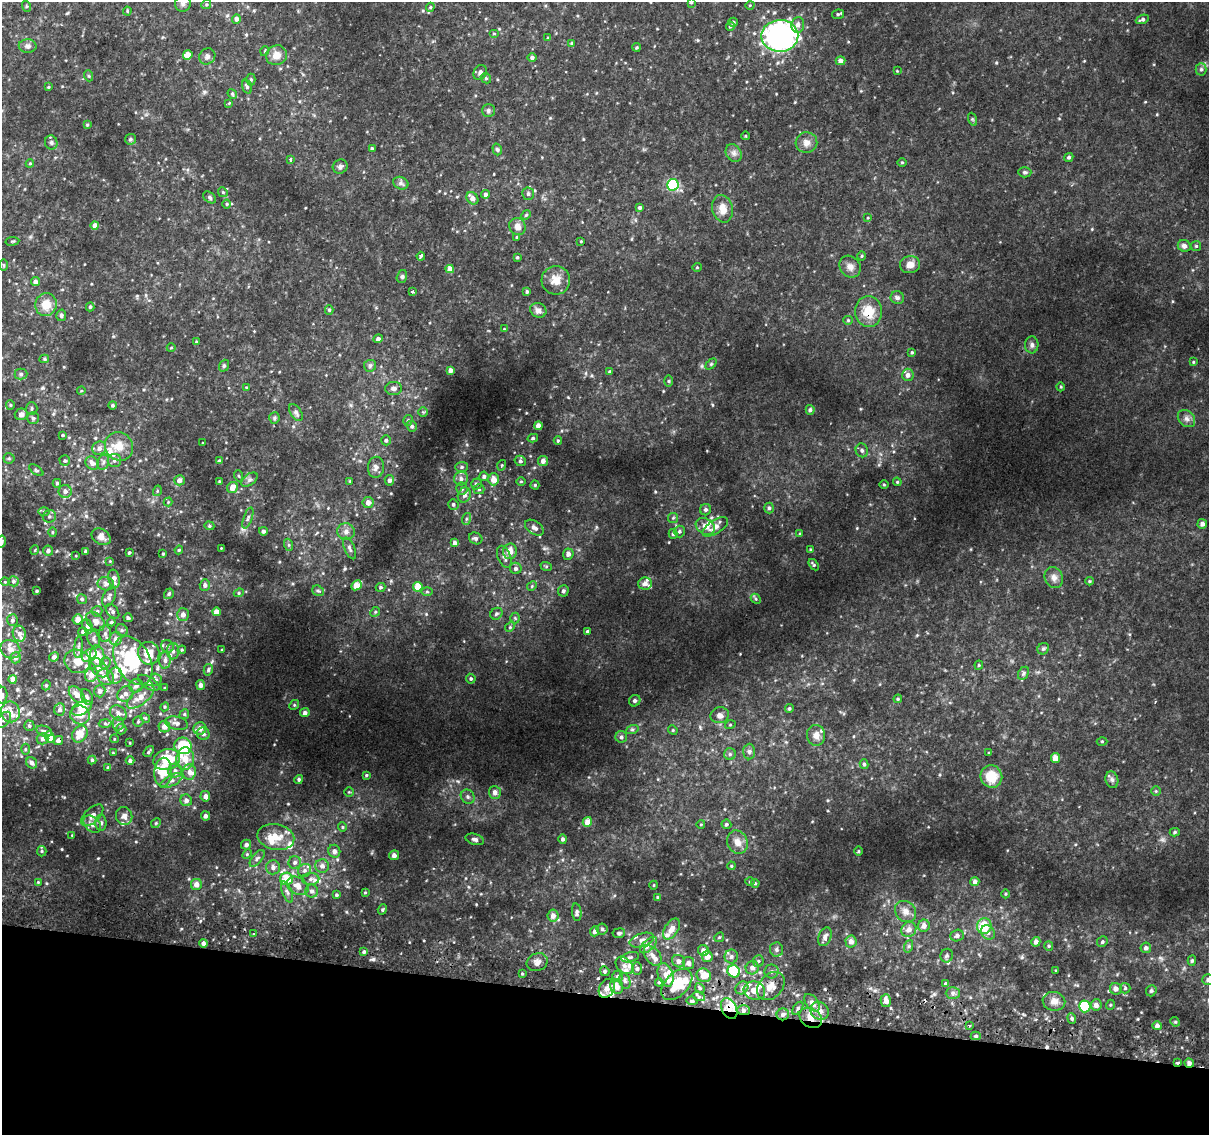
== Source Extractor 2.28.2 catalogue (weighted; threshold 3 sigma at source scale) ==
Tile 15 of 4 x 4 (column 3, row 4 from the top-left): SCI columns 2417-3623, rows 263-1395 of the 4843 x 5116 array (HDU 1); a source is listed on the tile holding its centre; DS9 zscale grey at full resolution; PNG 1211 x 1137 px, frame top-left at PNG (2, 2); each listed source drawn as its Kron ellipse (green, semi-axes under 4 px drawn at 4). Shown black and unused: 12% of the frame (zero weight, under 2 of 3 exposures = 2% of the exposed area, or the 3 px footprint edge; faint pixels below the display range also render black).
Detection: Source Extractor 2.28.2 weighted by HDU 2 'WHT'; one run over the whole footprint, this tile lists its part. Background 0.0382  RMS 0.0061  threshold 0.0272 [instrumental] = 3 sigma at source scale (4.5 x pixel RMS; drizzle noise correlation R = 1.50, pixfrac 1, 0.0396/0.0396 arcsec/px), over >= 5 px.
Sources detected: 526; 6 cosmic-ray / hot-pixel residue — neither listed nor drawn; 39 inside a brighter listed object's ellipse — not listed separately; the other 481 listed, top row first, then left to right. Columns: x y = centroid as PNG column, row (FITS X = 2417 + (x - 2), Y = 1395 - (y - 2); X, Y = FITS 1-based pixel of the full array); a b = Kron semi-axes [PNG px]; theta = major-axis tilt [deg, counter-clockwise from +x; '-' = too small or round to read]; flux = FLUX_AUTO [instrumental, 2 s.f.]
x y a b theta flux
691 2 4 3 - 0.99
183 3 8 8 - 1.9
206 4 5 4 - 0.86
750 5 4 3 - 0.47
26 6 6 3 -72 0.62
430 7 4 4 - 0.67
127 11 4 4 - 0.61
838 14 6 5 - 0.93
236 19 5 4 - 2.3
1142 19 7 4 21 1.4
733 22 4 4 - 1.3
798 25 8 6 84 2.5
730 26 5 4 - 0.91
494 34 5 3 - 0.61
780 36 18 16 2 170
548 38 3 3 - 0.75
572 43 4 3 - 0.56
28 46 9 7 -1 1.9
636 47 4 4 - 0.76
265 51 5 3 - 0.51
188 55 5 4 - 7.2
276 55 10 9 - 4.9
207 56 8 7 - 2
532 58 4 4 - 1.4
841 61 5 4 - 2.4
1201 69 6 5 - 1.2
897 71 3 3 - 0.41
480 72 8 6 62 2.1
89 76 5 3 - 0.61
486 78 5 4 - 0.92
251 80 6 4 89 0.89
48 87 3 3 - 0.47
247 87 7 4 -72 1.3
232 94 5 4 - 0.71
229 103 3 3 - 0.83
488 110 6 6 - 1.3
972 119 7 4 -71 0.86
87 125 4 3 - 0.65
746 136 4 3 - 0.44
130 139 6 5 - 1.1
51 143 7 6 - 1.5
806 143 11 10 - 3.5
372 149 4 4 - 1.1
497 149 6 4 -73 0.96
734 153 9 7 -58 2.3
1069 157 5 4 - 1.1
291 160 3 3 - 2
902 162 5 3 - 0.62
30 163 4 4 - 0.62
340 167 7 7 - 1.7
1025 172 7 5 -2 0.98
401 183 8 6 -22 1.7
673 185 6 5 - 67
223 192 5 4 - 0.72
485 194 4 4 - 1.8
528 194 6 6 - 1.4
210 197 7 5 -41 1.2
472 198 7 5 -49 3.6
227 204 4 4 - 0.68
640 207 4 4 - 1.2
723 209 14 10 -76 6
526 215 5 4 - 0.72
868 218 4 3 - 0.46
95 225 4 4 - 4.3
517 227 9 8 - 3.7
517 237 4 3 - 0.77
12 241 7 3 8 0.72
581 241 3 3 - 0.49
1184 246 6 5 - 2.4
1196 246 5 5 - 0.8
421 256 4 3 - 1.8
862 256 5 3 - 0.55
517 257 4 3 - 0.75
4 265 5 3 - 0.56
910 265 10 8 8 3.5
697 267 4 4 - 0.6
850 267 11 10 - 3.4
450 269 4 4 - 5.3
402 276 6 5 - 1.1
556 280 14 14 - 7.2
35 282 4 4 - 2.3
413 291 3 3 - 1.9
527 291 4 3 - 0.97
897 298 7 6 - 1.4
46 305 11 10 - 9
90 307 4 4 - 0.91
329 310 5 4 - 0.9
538 310 8 7 - 2.6
869 312 16 13 -85 12
61 315 6 5 - 1.5
848 320 5 4 - 0.66
504 329 3 3 - 0.5
378 339 4 4 - 1.9
197 342 4 3 - 1
1032 345 8 6 86 1.8
171 348 4 3 - 0.48
912 352 4 3 - 0.73
44 359 5 4 - 0.86
1193 362 4 4 - 0.56
711 364 6 4 46 0.81
224 366 6 4 69 0.91
370 366 6 6 - 1.2
450 370 4 4 - 2.1
610 372 4 4 - 0.87
21 374 6 5 - 1.4
908 375 6 6 - 2.6
669 381 5 3 - 0.68
246 387 4 2 - 0.37
1061 387 4 3 - 0.53
394 388 8 6 1 1.8
81 391 4 3 - 0.45
10 405 5 4 - 0.69
112 405 4 4 - 0.85
32 409 6 6 - 1.2
810 410 5 4 - 1.3
423 412 4 4 - 0.63
296 413 9 5 -58 1.5
21 414 6 5 - 3.1
33 418 6 6 - 1.4
274 418 5 5 - 0.95
1186 419 10 7 -45 2.5
408 420 5 4 - 1
412 426 5 5 - 1.2
538 426 4 4 - 3.4
63 435 4 3 - 0.74
533 438 5 4 - 0.88
386 440 5 4 - 1.1
558 440 4 4 - 0.63
203 443 3 2 - 0.4
119 446 15 13 -48 8.6
99 448 7 6 - 2.8
862 450 7 6 - 1.5
9 458 5 5 - 0.89
114 460 6 6 - 1.7
65 461 5 5 - 1.1
219 461 3 3 - 0.95
520 461 6 5 - 1.1
543 461 5 5 - 2.5
103 462 8 5 69 1.7
92 463 7 6 - 2.9
502 465 5 3 - 0.53
376 467 10 8 86 2.8
461 467 6 5 - 1.1
36 470 8 4 -36 1
239 476 5 3 - 0.61
484 476 5 4 - 1.4
461 479 7 7 - 2.1
494 479 6 5 - 5.6
179 480 5 5 - 3.1
250 480 9 5 37 1.6
389 480 5 5 - 1.9
350 481 4 4 - 0.51
521 481 5 3 - 0.48
219 482 4 3 - 0.65
897 482 4 4 - 0.68
57 483 4 3 - 0.83
476 484 5 5 - 1.4
884 484 5 3 - 0.53
535 485 4 4 - 0.67
232 488 6 5 - 4.2
462 489 6 5 - 1.4
479 489 5 5 - 0.83
65 491 6 6 - 2.1
157 491 5 3 - 0.57
464 495 8 6 64 2.6
168 502 4 4 - 0.59
368 502 5 5 - 3.7
453 504 5 5 - 1.1
769 508 5 5 - 1.2
705 510 6 5 - 1.5
44 512 6 4 -1 0.9
49 516 7 6 - 1.4
248 518 11 4 71 1.4
673 518 5 5 - 0.89
466 519 6 4 72 0.95
1202 524 5 4 - 2.6
209 526 5 4 - 0.87
705 526 10 7 -31 4.4
715 527 14 6 32 4.5
534 528 10 6 -35 2.8
263 531 4 4 - 1.6
679 531 6 6 - 1.3
52 532 5 3 - 0.65
346 532 9 8 - 3
673 534 5 4 - 1
800 534 4 4 - 0.69
101 537 10 7 -33 3.3
476 538 7 5 -24 1.4
2 542 6 3 80 1.2
455 543 4 4 - 2.1
289 545 6 4 -72 0.89
221 548 2 2 - 0.34
350 548 11 5 -67 2
810 549 4 2 - 0.43
35 550 5 3 - 0.46
179 550 4 3 - 0.63
48 551 5 5 - 1.7
86 551 3 3 - 1.2
510 551 8 7 - 5.5
129 553 3 3 - 0.74
163 554 3 3 - 0.7
568 554 5 5 - 2.4
76 556 4 2 - 0.4
504 557 12 6 -69 2.3
110 561 4 3 - 0.47
814 565 6 4 -54 0.9
546 566 6 4 -18 0.74
516 568 6 6 - 1.7
1054 577 11 9 -68 3.3
114 579 9 5 -78 3.5
13 581 5 5 - 1.2
1090 581 4 4 - 0.68
5 582 4 3 - 0.42
106 584 8 6 -10 2.3
645 584 7 6 - 2.5
205 585 5 5 - 1.9
356 585 5 4 - 8.4
532 586 5 4 - 0.73
380 587 5 4 - 0.88
418 587 5 4 - 9.9
36 591 3 3 - 0.84
318 591 6 5 - 1.1
563 591 5 5 - 1.5
427 592 6 4 -1 0.82
239 593 5 4 - 0.72
169 594 6 4 57 1.1
109 597 11 6 68 1.9
82 599 5 5 - 1.2
756 599 6 4 -47 0.82
97 611 5 5 - 1.2
112 611 8 5 -50 1.8
216 612 4 4 - 3.7
375 612 5 4 - 0.83
496 614 6 5 - 1.2
183 615 6 6 - 3.1
128 618 4 4 - 1.2
515 618 5 5 - 0.99
78 619 5 5 - 4.5
12 620 6 5 - 1.4
95 621 11 7 -49 3.1
111 622 4 3 - 0.88
88 626 7 5 -68 2.2
510 627 5 4 - 0.78
122 630 6 5 - 1.1
587 631 4 3 - 0.62
83 632 4 4 - 0.98
19 634 8 6 -75 2.3
105 634 8 6 -88 1.8
94 639 10 5 -66 1.8
116 639 6 6 - 3.3
167 646 6 6 - 1.8
79 647 11 4 84 1.5
10 649 10 9 - 3.6
1043 649 6 5 - 1.3
182 650 4 3 - 0.65
222 650 3 2 - 0.4
173 651 8 6 89 2.1
149 653 11 10 - 9.5
89 655 8 6 32 6.3
97 656 11 7 -88 12
54 657 5 4 - 1.9
15 658 6 5 - 2
133 660 26 17 -60 43
165 660 9 5 86 2.2
77 661 13 11 -19 8.6
105 663 6 5 - 1.1
979 665 4 4 - 0.64
99 667 11 7 -49 3.9
208 670 6 4 76 0.89
1023 673 7 5 61 1.2
91 675 7 6 - 4.6
115 676 8 7 - 3.6
106 677 9 7 -39 4.4
13 679 4 4 - 4.8
471 679 5 4 - 1
156 680 6 5 - 1.5
149 683 12 6 -31 2.3
46 685 5 4 - 0.84
200 685 5 4 - 1.8
136 686 7 6 - 2.7
165 688 3 3 - 0.57
100 691 6 5 - 2.1
77 694 9 6 -50 4
125 694 8 7 - 2.9
2 695 8 5 88 1.8
87 697 8 5 -66 1.4
140 697 16 7 38 7.2
898 699 4 4 - 0.66
635 701 6 5 - 1.6
294 705 5 4 - 0.74
165 707 4 4 - 0.68
82 708 11 6 27 8.1
789 708 4 4 - 0.89
60 709 6 5 - 1.9
10 712 10 9 - 4.6
118 713 9 7 -38 2.6
305 713 5 4 - 2
184 714 5 4 - 0.79
80 715 10 9 - 5
720 715 9 8 - 2.7
145 718 5 4 - 0.79
4 720 9 5 49 1.9
138 721 5 5 - 1.1
105 723 6 4 -2 0.95
118 723 7 5 90 1.4
176 723 11 6 -12 2.6
730 725 5 3 - 0.57
29 726 5 5 - 1.1
164 727 6 5 - 4
121 729 5 5 - 0.93
200 729 6 6 - 4.1
632 730 6 4 19 1
673 730 5 4 - 0.73
44 731 8 5 -22 1.4
80 734 9 7 57 8.4
203 734 6 6 - 2.1
816 735 10 9 - 4.1
50 737 6 4 -67 10
621 737 6 5 - 1.4
42 739 6 6 - 2
114 739 4 3 - 0.46
58 740 5 4 - 2.4
1102 741 5 3 - 0.56
130 743 3 2 - 0.45
183 746 8 8 - 23
25 749 5 3 - 0.65
749 751 8 6 88 1.6
149 752 6 3 53 0.95
113 753 3 2 - 0.51
989 753 4 3 - 0.58
730 754 6 6 - 1.2
1055 758 5 4 - 6.3
185 759 11 8 87 9.4
92 760 4 4 - 0.97
167 760 13 10 15 18
130 761 4 4 - 1.4
32 763 6 5 - 1.9
864 764 5 4 - 1.2
108 767 3 3 - 0.84
175 771 7 7 - 2.2
163 772 14 9 88 12
189 772 8 7 - 2.8
366 775 3 3 - 0.75
991 776 11 11 - 13
299 779 4 4 - 1.1
1112 780 8 6 -73 1.7
171 781 12 5 28 2.7
1156 791 4 4 - 0.65
349 792 5 4 - 0.72
495 792 6 6 - 2.7
205 796 5 4 - 2.4
468 797 7 6 - 1.7
186 800 6 6 - 2.3
92 815 14 7 43 3.8
124 816 9 8 - 3.2
205 816 4 4 - 1.9
587 822 5 4 - 5.3
101 823 8 5 90 1.7
156 823 5 4 - 0.75
92 824 10 7 -44 3.2
701 824 4 3 - 0.43
726 824 5 4 - 1
342 827 4 4 - 0.7
1175 832 5 4 - 0.83
72 835 3 3 - 0.44
276 837 18 12 -11 10
475 839 9 5 -17 1.8
563 839 4 4 - 1.2
737 842 12 10 -66 4.8
246 845 5 5 - 1.6
42 851 5 4 - 0.87
334 851 6 6 - 2.2
859 851 5 3 - 0.55
247 854 5 4 - 0.73
394 855 5 5 - 2.5
257 858 10 5 52 1.7
295 862 6 6 - 1.9
322 866 7 6 - 2.9
731 866 4 4 - 0.58
273 867 7 6 - 2.4
305 870 7 6 - 1.9
286 879 6 6 - 12
311 879 8 6 2 2.4
38 882 4 4 - 0.53
750 882 5 3 - 0.61
975 882 4 4 - 2
755 883 4 4 - 0.63
196 884 5 5 - 3.4
654 885 4 3 - 0.47
298 886 11 8 -30 5.2
312 891 6 6 - 1.9
287 892 11 4 -68 1.8
365 892 4 3 - 0.6
1006 894 4 3 - 0.53
336 895 4 4 - 0.97
657 897 4 3 - 0.43
382 909 5 4 - 0.91
906 911 11 9 -45 3.8
577 912 9 5 -84 1.5
553 916 6 5 - 3.4
924 926 6 6 - 3.3
984 926 8 7 - 14
602 929 5 5 - 1.1
671 929 11 6 59 4.2
909 929 8 7 - 3.5
595 931 5 4 - 1.7
988 932 8 6 -46 1.9
619 933 6 5 - 1.2
253 934 3 3 - 1.3
957 935 7 5 19 1.7
719 937 5 4 - 0.73
825 937 9 6 70 2.4
642 940 13 6 18 2.9
851 942 6 5 - 3.2
1036 942 5 4 - 2.4
1102 942 5 5 - 1.1
204 943 4 4 - 2.1
649 945 10 5 43 2.3
909 946 6 4 71 1
1049 946 5 4 - 0.68
1146 948 5 5 - 1.7
703 950 6 5 - 3.3
777 950 7 6 - 1.6
364 952 3 3 - 1.2
653 956 11 7 -52 3.5
707 956 6 5 - 4.6
947 956 7 6 - 1.3
630 957 9 5 13 1.4
731 957 7 6 - 1.9
678 961 7 6 - 2.6
758 961 6 5 - 1.1
1192 961 5 4 - 0.95
537 962 11 8 19 2.9
688 963 6 5 - 2.3
624 966 10 7 -40 3.2
637 968 6 5 - 1.4
752 968 7 6 - 2.8
605 971 5 4 - 1
734 971 6 6 - 18
771 971 7 7 - 1.9
1056 971 3 3 - 0.61
522 974 4 3 - 0.65
666 975 12 7 -72 4.6
704 975 7 6 - 7.9
618 976 5 5 - 1.7
1208 980 6 5 - 1.4
625 981 8 5 -73 1.7
659 982 4 4 - 0.77
677 984 19 11 46 16
946 984 4 3 - 1.7
617 986 8 6 -65 5.5
771 986 16 11 48 6.9
607 988 10 7 60 4.9
700 988 5 4 - 0.93
742 988 7 5 45 1.7
1125 988 5 5 - 0.98
1116 989 6 5 - 2.6
754 991 11 9 -17 5.1
1151 991 6 5 - 1.2
953 993 7 6 - 1.8
699 997 6 4 -17 1.2
692 1001 5 4 - 0.82
886 1001 6 5 - 3.5
1054 1001 11 9 -11 3.7
812 1003 10 6 -52 3.3
1096 1005 5 5 - 2.9
1110 1005 5 3 - 0.58
1085 1006 6 5 - 27
798 1008 7 4 55 1.1
729 1009 11 7 -63 6.5
743 1010 6 5 - 2.1
820 1011 9 8 - 5
783 1014 6 6 - 2.2
811 1018 12 9 -34 9.1
1072 1018 5 4 - 1.1
1175 1022 5 4 - 0.71
969 1025 4 2 - 0.56
1157 1026 5 4 - 1.9
976 1036 5 4 - 0.97
1177 1062 3 2 - 2.7
1189 1063 5 4 - 2
Overlapping masked pixels (flux is a lower limit): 9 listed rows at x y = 869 312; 58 740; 771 986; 729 1009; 743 1010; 783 1014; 811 1018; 1177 1062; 1189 1063
Isophote crosses this tile's border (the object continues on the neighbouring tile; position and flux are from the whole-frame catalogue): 4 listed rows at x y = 691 2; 2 542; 2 695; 1208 980
Unlisted compact peaks at least as high as the median listed source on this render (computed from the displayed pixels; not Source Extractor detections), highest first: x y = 458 781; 98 858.